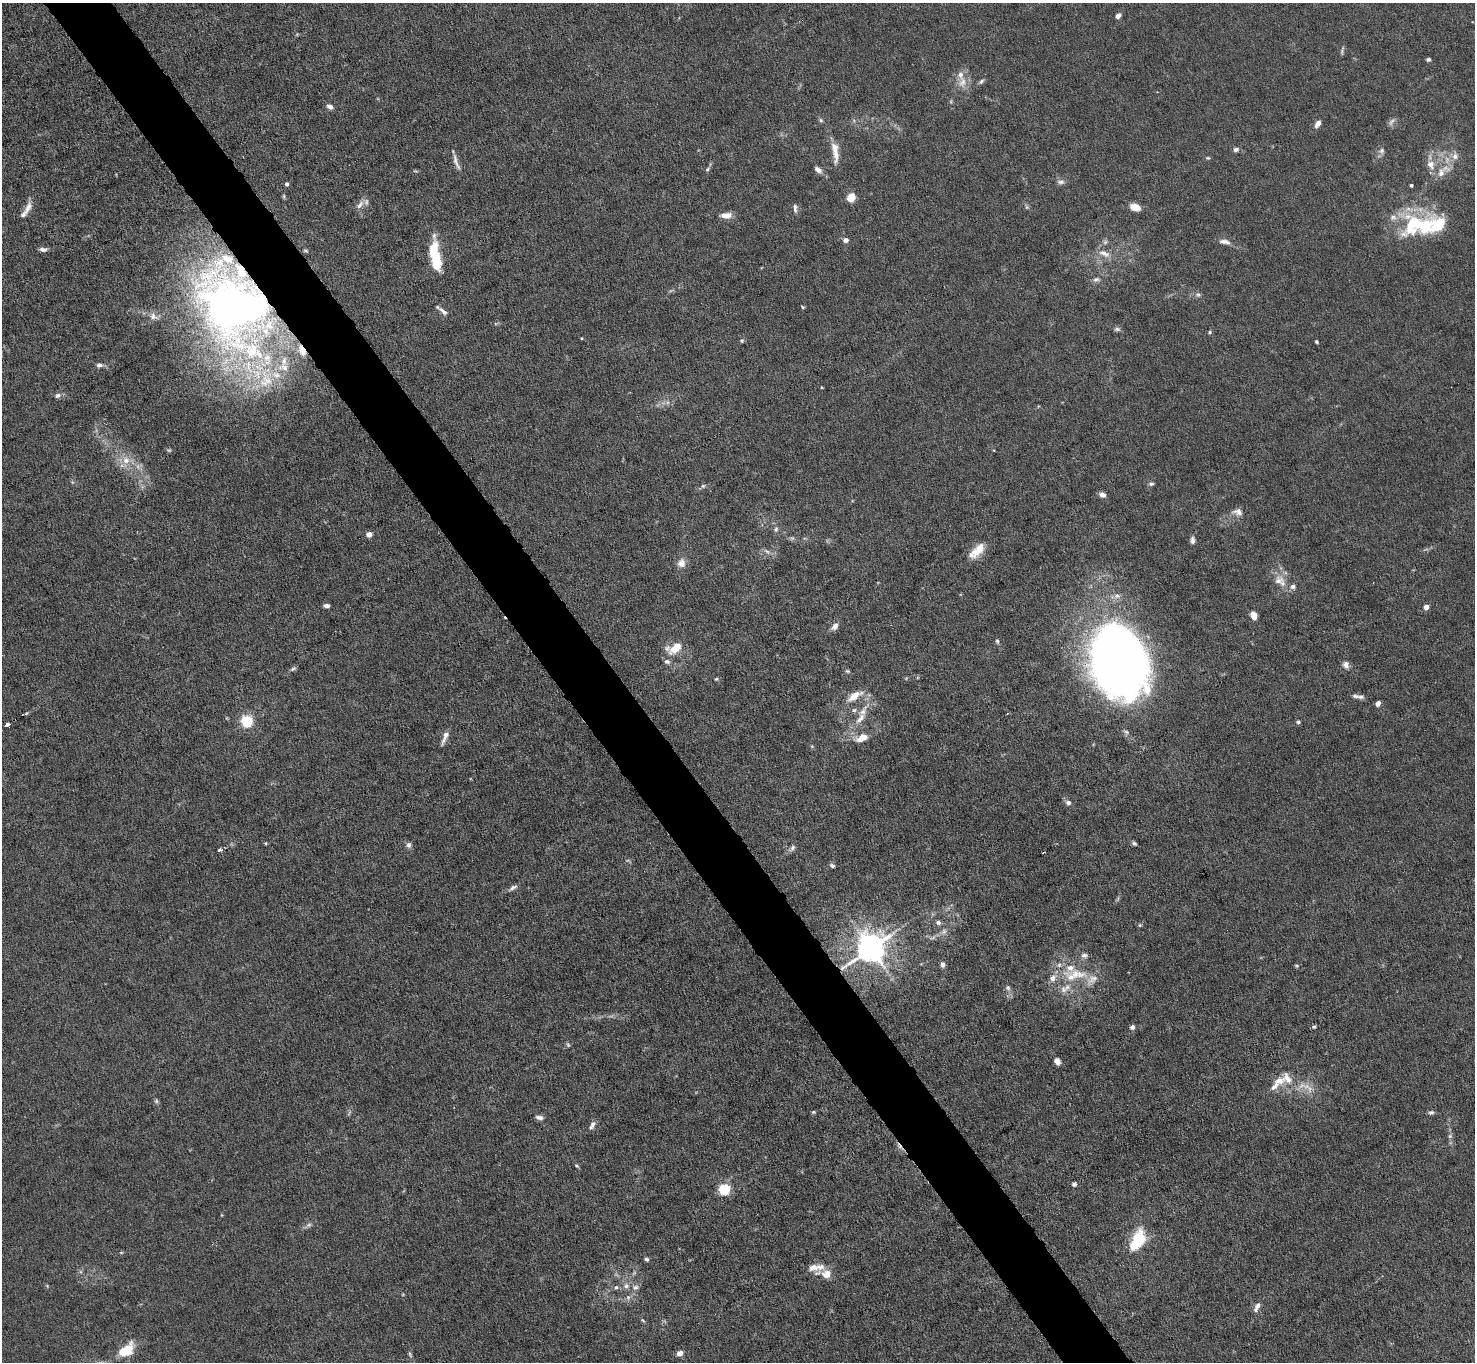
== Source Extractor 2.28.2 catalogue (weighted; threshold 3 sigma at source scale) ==
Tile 11 of 4 x 4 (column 3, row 3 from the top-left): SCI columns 2948-4420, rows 1515-2874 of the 5894 x 5887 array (HDU 1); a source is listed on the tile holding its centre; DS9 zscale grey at full resolution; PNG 1477 x 1364 px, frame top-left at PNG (2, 3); no overlay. Shown black and unused: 5% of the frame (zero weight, under 4 of 8 exposures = <1% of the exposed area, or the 3 px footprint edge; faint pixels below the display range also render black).
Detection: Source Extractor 2.28.2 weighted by HDU 2 'WHT'; one run over the whole footprint, this tile lists its part. Background 0.0531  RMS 0.0029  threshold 0.0118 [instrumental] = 3 sigma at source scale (4.09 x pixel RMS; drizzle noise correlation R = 1.36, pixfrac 0.8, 0.05/0.05 arcsec/px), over >= 5 px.
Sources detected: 168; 8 too faint to see at this stretch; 1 inside a brighter object's white glare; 1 cosmic-ray / hot-pixel residue — not listed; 24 inside a brighter listed object's ellipse — not listed separately; the other 134 listed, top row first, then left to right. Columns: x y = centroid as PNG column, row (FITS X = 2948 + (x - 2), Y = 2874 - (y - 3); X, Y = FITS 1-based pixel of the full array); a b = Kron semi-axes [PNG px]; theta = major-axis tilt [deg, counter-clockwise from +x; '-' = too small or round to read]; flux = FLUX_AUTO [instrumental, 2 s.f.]
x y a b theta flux
1118 16 5 4 - 1.3
297 34 6 4 19 0.3
1342 51 13 3 78 0.55
1428 59 5 4 - 0.54
981 81 9 5 38 0.64
963 82 17 11 76 3.2
951 101 6 4 73 0.35
330 106 7 5 -24 1.3
821 120 6 5 - 0.49
1318 123 10 5 59 1.5
1236 149 7 6 - 0.82
1382 151 9 7 88 0.94
835 152 28 8 -83 3.7
1455 156 11 9 89 1.8
1208 158 6 5 - 0.39
456 162 25 5 -70 1.7
1431 165 15 10 -65 2.8
707 169 7 5 42 0.48
818 170 10 6 -39 1.3
416 171 6 4 -9 0.33
1441 173 16 10 74 3
1061 182 11 7 1 1.1
287 184 4 4 - 0.68
1411 185 3 3 - 0.51
284 196 7 3 -82 0.37
851 198 7 6 - 4.8
360 204 15 6 53 1.3
28 207 17 8 66 2.1
1027 207 6 5 - 0.48
1135 207 11 7 -19 3
795 208 11 4 -86 0.83
726 215 13 6 2 2.5
1419 225 46 28 0 24
846 240 6 5 - 1.2
1105 242 7 5 46 0.68
1224 242 16 6 -9 1.6
43 249 9 5 -2 1.1
1104 254 18 8 -19 2.6
436 262 16 8 -89 8.5
1096 279 9 6 17 0.94
1198 295 7 7 - 0.71
234 307 102 73 -53 180
802 307 4 3 - 0.31
441 310 18 5 -35 1.3
153 316 11 9 -78 1.5
1117 329 9 5 -1 0.67
1210 332 5 4 - 0.43
582 338 3 2 - 0.21
742 341 6 4 70 0.42
1316 342 4 3 - 0.39
99 365 9 6 0 0.93
821 387 4 2 - 0.21
57 395 9 6 17 0.94
126 460 12 12 - 3.4
1151 484 7 5 10 0.6
703 486 6 6 - 0.54
1102 495 7 5 -18 1.4
1237 512 15 9 -6 1.9
776 529 8 5 80 0.74
369 534 4 4 - 3.8
792 538 6 5 - 0.51
1192 540 9 5 89 1
767 551 12 5 -30 1.1
977 551 23 10 43 4.8
681 563 10 9 - 2.1
1279 581 17 13 43 3.2
1293 586 7 7 - 0.94
1117 596 9 7 17 1.3
326 606 5 4 - 1.2
1426 607 4 4 - 2.1
1254 616 6 5 - 3.7
835 626 10 6 52 1.6
997 641 7 4 -79 0.49
675 648 18 10 28 5.9
667 662 8 6 -14 0.87
1119 662 64 44 -75 280
1346 665 10 8 -72 1.3
293 669 9 5 31 0.59
847 671 7 5 -16 0.48
716 679 5 4 - 0.34
855 696 22 9 31 4
1361 697 9 6 -1 0.87
1378 703 5 4 - 1.5
863 711 27 9 54 4.2
246 721 5 5 - 40
1298 722 5 4 - 0.52
8 724 4 3 - 1.3
445 736 16 5 66 1.7
863 737 12 9 -14 2.2
1068 802 8 6 -22 1
1134 843 7 5 -42 0.58
409 845 8 6 73 0.89
792 848 10 6 55 0.9
220 850 4 3 - 1.9
1043 853 3 2 - 0.25
832 866 6 4 -25 0.61
513 888 14 5 32 1
938 922 7 6 - 0.86
1140 925 5 5 - 0.38
944 931 8 6 89 0.97
871 948 9 8 - 490
1084 955 10 6 2 0.95
943 964 6 5 - 0.89
1296 966 5 4 - 0.33
1071 977 38 18 1 10
1008 988 8 5 -73 0.76
1132 1027 6 5 - 0.83
1314 1027 5 4 - 0.45
568 1045 7 4 -63 0.46
1057 1061 6 5 - 1.7
1287 1078 19 11 -57 3.9
1274 1086 16 7 43 2
1310 1088 14 8 -86 2.2
813 1112 5 4 - 0.36
1431 1112 8 5 4 0.7
540 1118 9 5 -9 1.2
592 1125 12 6 64 1.1
1450 1136 7 5 -45 0.59
577 1166 6 4 -28 0.39
1074 1184 5 4 - 0.74
724 1189 5 5 - 34
308 1225 13 5 32 0.92
1138 1241 23 12 63 13
121 1252 5 3 - 0.28
646 1259 5 4 - 0.57
816 1267 25 9 4 3.1
626 1286 8 8 - 1.3
616 1287 6 4 64 0.49
635 1287 10 7 19 1.2
628 1297 6 4 -46 0.62
1257 1306 10 8 58 1.4
643 1320 6 4 -45 0.37
126 1350 14 8 35 10
680 1353 7 6 - 1.7
Overlapping masked pixels (flux is a lower limit): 2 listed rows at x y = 234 307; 871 948
Isophote crosses this tile's border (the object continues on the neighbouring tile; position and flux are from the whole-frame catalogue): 1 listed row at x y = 126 1350